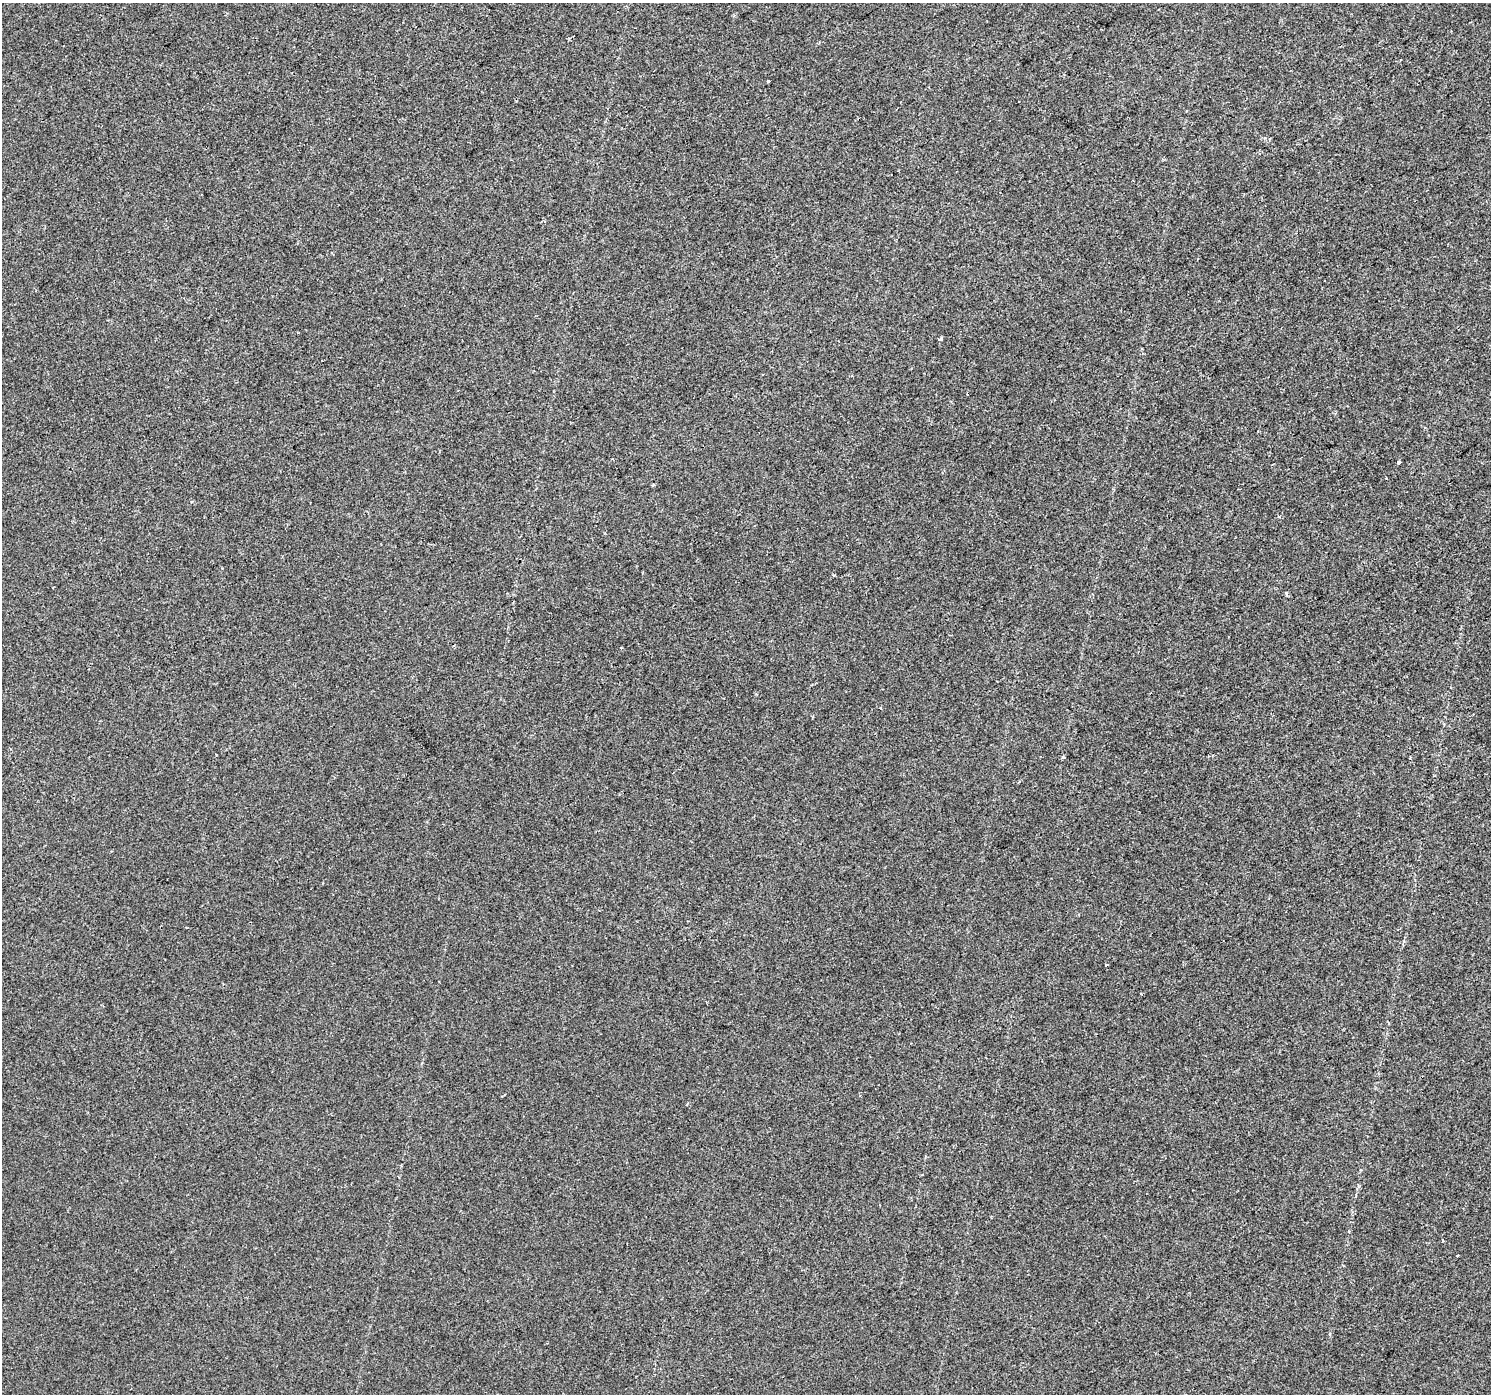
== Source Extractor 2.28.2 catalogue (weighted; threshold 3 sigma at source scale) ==
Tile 10 of 4 x 4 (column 2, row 3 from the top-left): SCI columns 1489-2977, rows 1522-2913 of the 5957 x 5890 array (HDU 1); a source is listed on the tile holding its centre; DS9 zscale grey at full resolution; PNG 1493 x 1396 px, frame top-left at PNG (2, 3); no overlay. Shown black and unused: <1% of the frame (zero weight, under 2 of 3 exposures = <1% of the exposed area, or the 3 px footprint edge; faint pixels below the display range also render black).
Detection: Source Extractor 2.28.2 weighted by HDU 2 'WHT'; one run over the whole footprint, this tile lists its part. Background 1.43e-04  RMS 0.0046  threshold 0.0205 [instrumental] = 3 sigma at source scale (4.5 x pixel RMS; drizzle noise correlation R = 1.50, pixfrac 1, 0.0396/0.0396 arcsec/px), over >= 5 px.
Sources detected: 9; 2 cosmic-ray / hot-pixel residue — not listed; the other 7 listed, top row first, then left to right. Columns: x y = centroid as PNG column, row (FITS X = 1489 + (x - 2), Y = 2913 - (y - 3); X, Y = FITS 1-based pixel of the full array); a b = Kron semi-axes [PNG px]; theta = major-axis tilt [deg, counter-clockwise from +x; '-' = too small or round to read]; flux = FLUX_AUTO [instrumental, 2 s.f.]
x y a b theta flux
769 81 3 3 - 0.67
1265 138 4 3 - 0.5
940 339 4 3 - 1.5
1398 462 3 3 - 1.5
654 485 3 3 - 0.67
1106 965 4 2 - 0.48
1443 1240 4 2 - 0.35